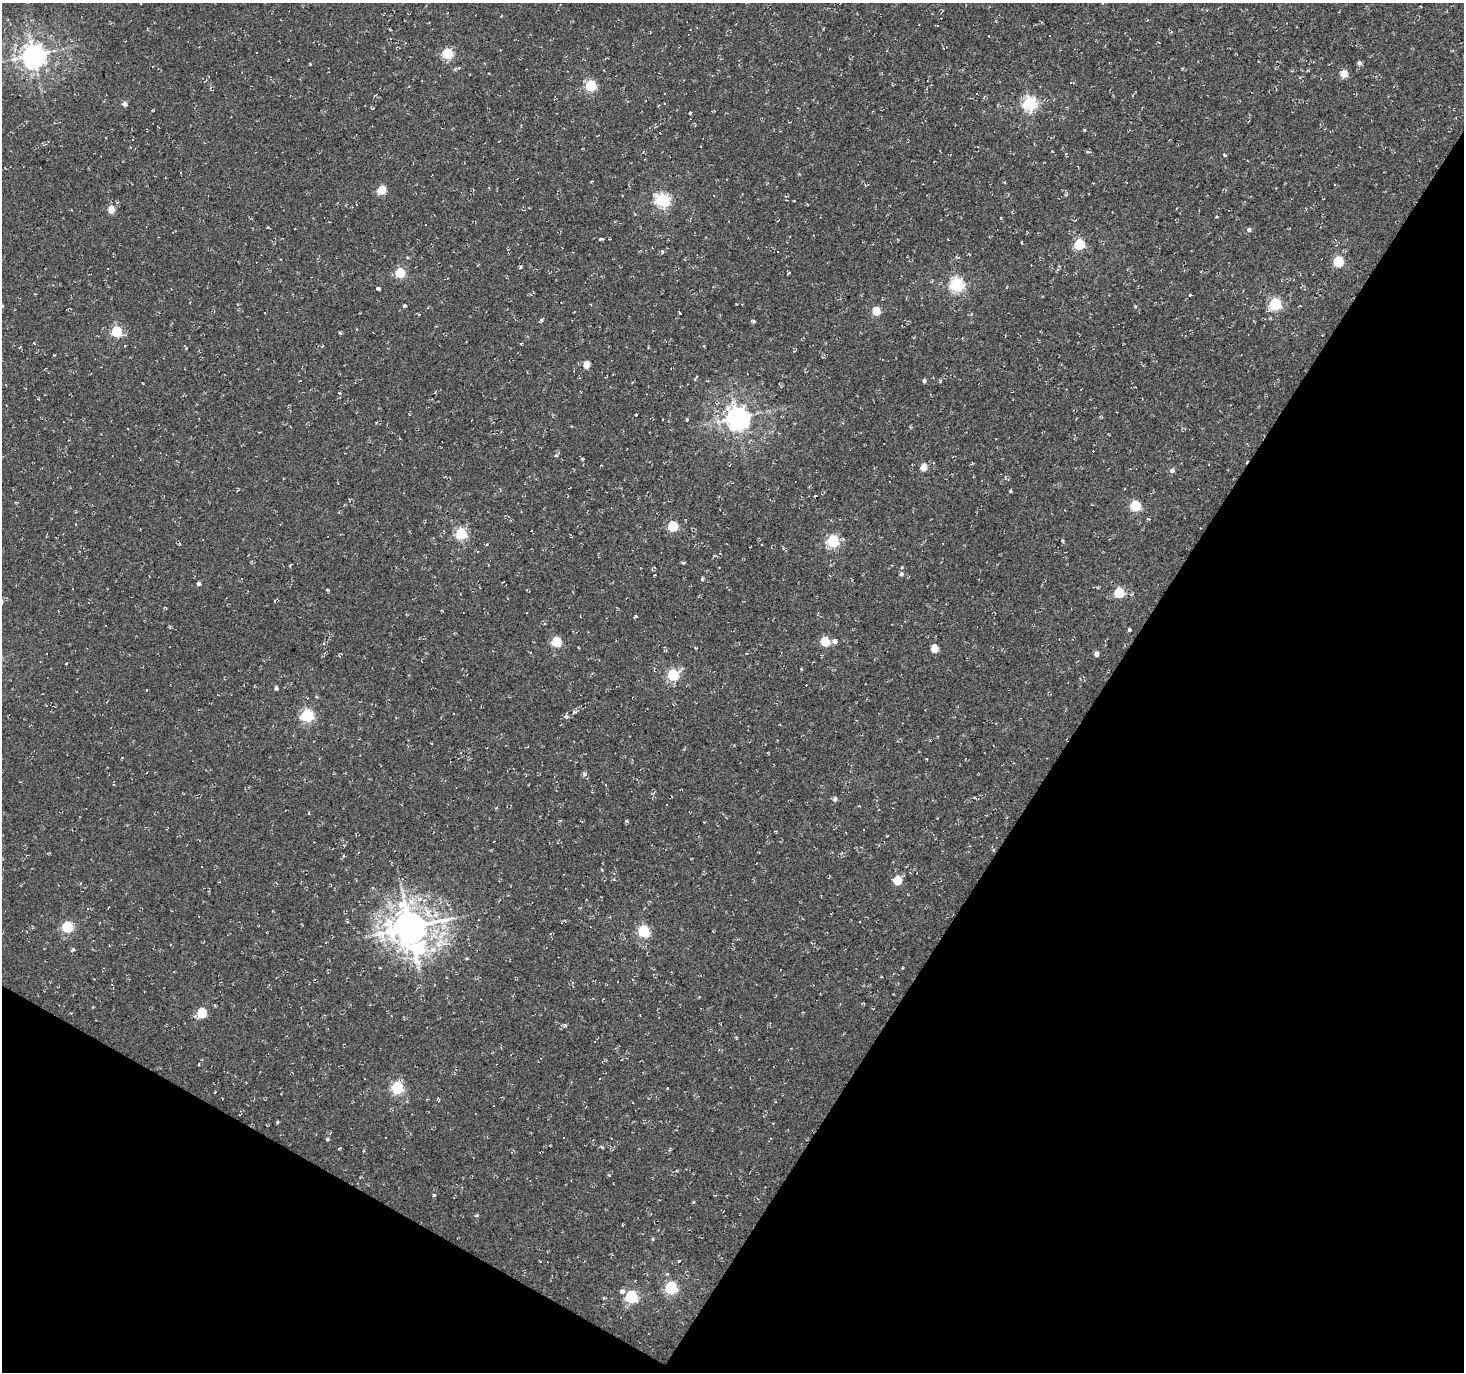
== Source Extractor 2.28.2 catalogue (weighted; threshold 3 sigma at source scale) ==
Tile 15 of 4 x 4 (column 3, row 4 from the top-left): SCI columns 2925-4386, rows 191-1560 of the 5853 x 5930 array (HDU 1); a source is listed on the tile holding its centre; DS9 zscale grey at full resolution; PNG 1466 x 1374 px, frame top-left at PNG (2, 3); no overlay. Shown black and unused: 31% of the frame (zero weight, under 2 of 3 exposures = <1% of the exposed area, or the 3 px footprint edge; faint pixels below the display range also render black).
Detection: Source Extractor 2.28.2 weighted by HDU 2 'WHT'; one run over the whole footprint, this tile lists its part. Background -0.00138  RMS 0.0027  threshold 0.012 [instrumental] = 3 sigma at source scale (4.5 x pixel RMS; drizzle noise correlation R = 1.50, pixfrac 1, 0.0396/0.0396 arcsec/px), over >= 5 px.
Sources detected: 171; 56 cosmic-ray / hot-pixel residue — not listed; the other 115 listed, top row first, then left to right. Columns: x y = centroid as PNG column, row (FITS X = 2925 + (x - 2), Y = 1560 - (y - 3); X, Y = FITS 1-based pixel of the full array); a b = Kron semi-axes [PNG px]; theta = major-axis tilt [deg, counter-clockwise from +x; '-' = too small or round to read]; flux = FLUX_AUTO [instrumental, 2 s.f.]
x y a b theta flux
199 47 2 2 - 0.19
256 53 3 3 - 0.99
447 53 5 5 - 22
34 55 7 7 - 250
1359 63 5 5 - 0.74
310 64 3 2 - 0.25
1344 74 5 5 - 4.6
1071 82 3 2 - 0.5
591 86 5 5 - 23
977 94 2 2 - 0.2
1030 103 6 6 - 50
125 104 4 4 - 1.5
153 110 3 2 - 0.23
690 113 3 2 - 0.33
1084 130 3 3 - 0.25
1225 155 4 3 - 0.47
799 174 3 3 - 0.28
382 190 5 5 - 8.2
714 196 3 2 - 0.26
662 200 6 6 - 48
111 209 5 4 - 5.2
1216 217 4 3 - 0.21
1249 229 5 5 - 0.77
601 239 5 3 - 0.52
1022 242 4 2 - 0.21
1079 244 5 5 - 23
777 252 3 3 - 1.1
1338 262 5 5 - 18
400 273 5 5 - 16
788 273 5 2 - 0.22
957 284 6 6 - 54
378 289 4 3 - 0.56
1190 295 4 2 - 0.25
1275 304 6 5 - 33
2 306 3 3 - 0.31
404 306 4 3 - 0.4
876 311 5 5 - 7.5
680 314 3 3 - 0.67
419 315 3 3 - 0.63
541 320 5 4 - 0.58
754 321 5 4 - 0.4
117 331 5 5 - 21
339 332 4 3 - 0.25
184 346 6 3 -52 0.48
586 365 5 4 - 4.4
696 378 6 2 57 0.31
924 381 4 4 - 0.67
636 414 3 3 - 1.2
737 418 8 7 - 220
556 455 5 4 - 0.34
582 459 5 3 - 0.29
923 467 5 4 - 4.5
1172 470 5 5 - 0.82
1010 491 4 3 - 0.34
1135 506 5 5 - 22
1148 519 4 3 - 0.34
673 526 5 5 - 18
461 534 6 5 - 28
833 541 6 5 - 29
179 543 4 3 - 0.24
684 563 4 3 - 0.34
290 565 3 2 - 0.37
901 574 5 4 - 0.67
703 579 4 3 - 0.44
199 584 4 4 - 0.82
1119 593 5 5 - 18
1129 630 4 3 - 0.48
825 641 5 5 - 12
835 641 5 5 - 1.1
557 642 5 5 - 16
695 648 4 3 - 0.34
934 648 5 5 - 5
1096 654 4 4 - 1.5
66 663 3 3 - 0.43
801 669 3 3 - 0.23
673 675 6 5 - 25
276 688 4 4 - 0.67
454 713 3 3 - 1.7
307 715 6 5 - 39
584 774 6 5 - 0.63
835 799 6 5 - 0.7
309 813 4 3 - 0.27
627 821 5 3 - 0.3
864 830 2 2 - 0.31
993 850 5 4 - 0.28
343 855 4 3 - 0.27
202 867 3 3 - 0.45
614 880 4 3 - 0.24
898 881 5 5 - 7.5
87 908 3 3 - 1.5
67 927 6 5 - 25
410 927 12 10 12 650
643 931 6 5 - 27
419 949 16 14 58 21
433 949 10 8 -9 2.2
72 950 4 3 - 0.55
467 958 3 3 - 0.46
202 1013 6 5 - 13
397 1088 6 5 - 35
215 1092 2 2 - 0.17
277 1122 4 3 - 0.32
385 1138 3 2 - 0.3
564 1138 3 2 - 0.24
327 1139 4 3 - 0.37
602 1147 5 3 - 0.29
339 1148 3 3 - 0.31
434 1195 4 4 - 0.35
693 1202 4 2 - 0.25
477 1215 5 4 - 0.33
653 1239 5 4 - 0.31
679 1261 4 2 - 0.24
671 1288 6 6 - 34
622 1291 8 4 32 0.88
631 1297 6 6 - 33
604 1298 3 3 - 0.35
Isophote crosses this tile's border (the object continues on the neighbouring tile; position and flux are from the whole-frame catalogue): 1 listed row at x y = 2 306
Unlisted compact peaks at least as high as the median listed source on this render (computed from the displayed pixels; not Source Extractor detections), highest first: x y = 566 716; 940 381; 636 616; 565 1025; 662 252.